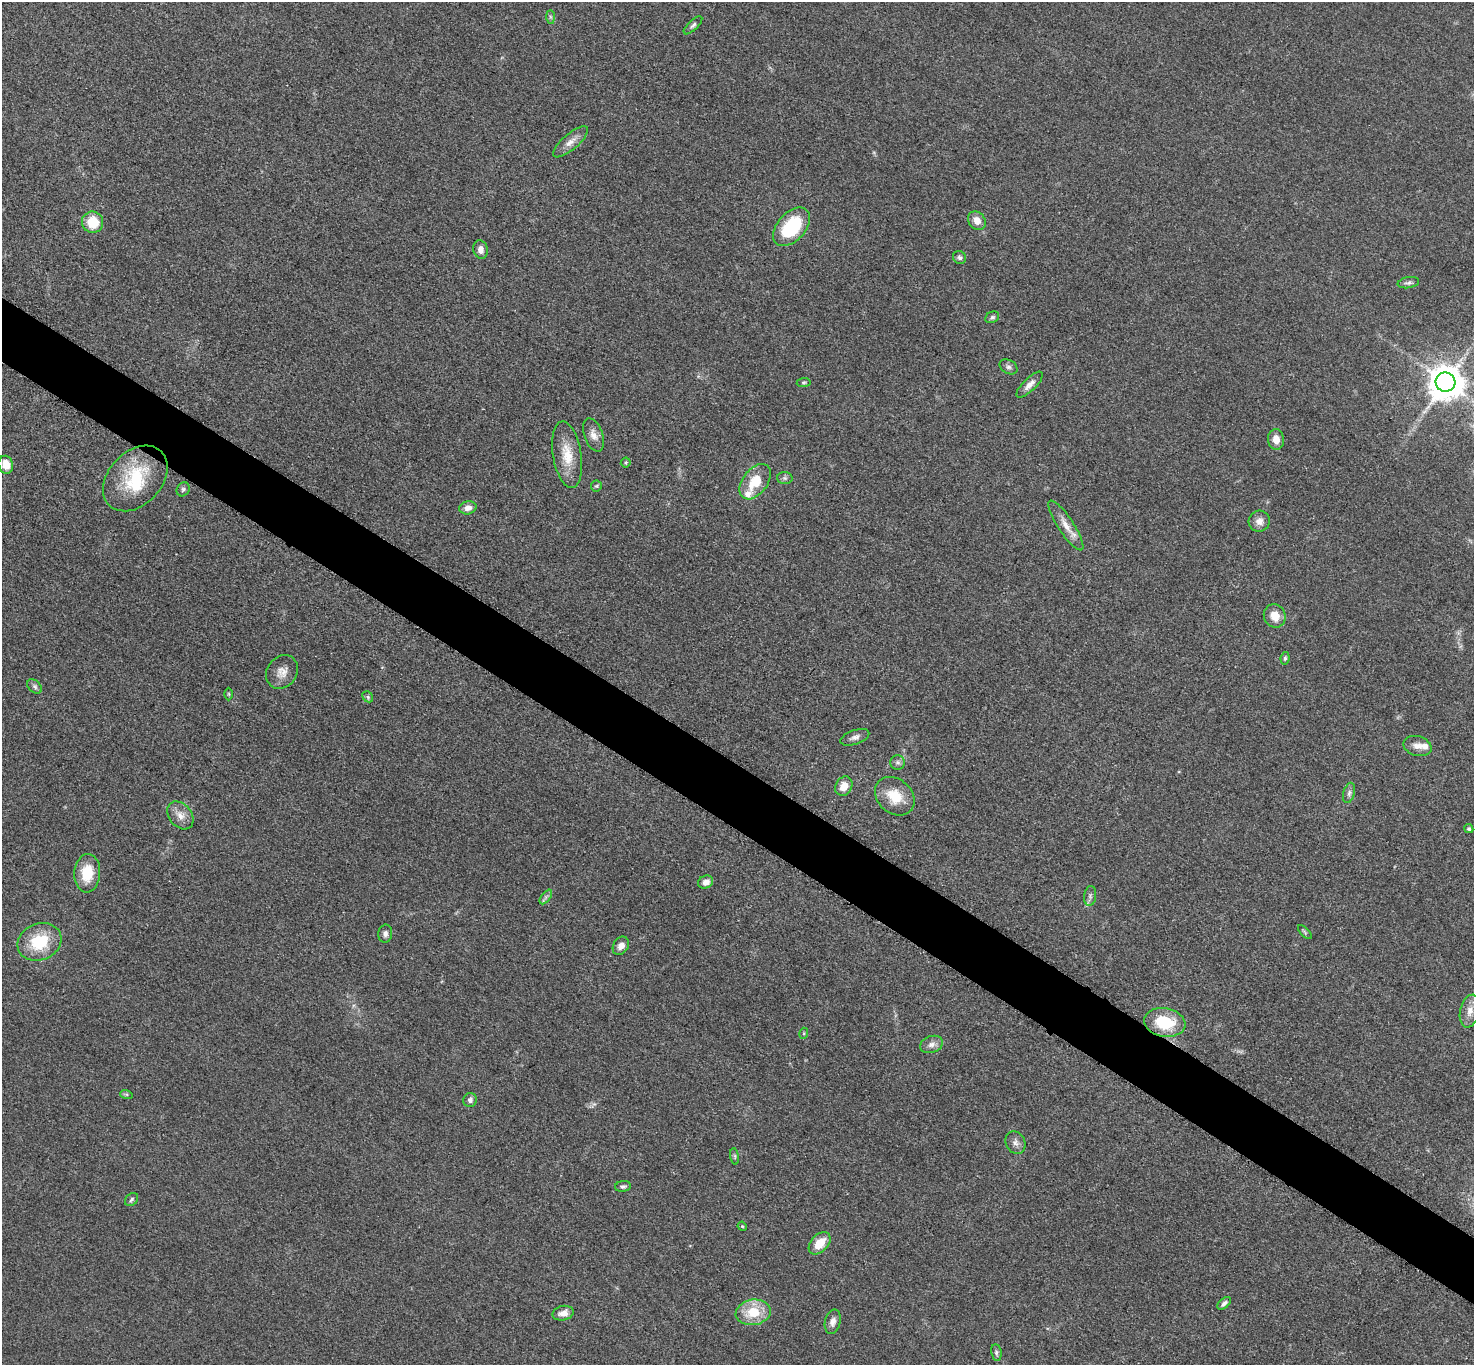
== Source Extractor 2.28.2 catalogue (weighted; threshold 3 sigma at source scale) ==
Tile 6 of 4 x 4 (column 2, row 2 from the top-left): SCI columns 1485-2956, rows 2888-4250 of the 5909 x 5914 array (HDU 1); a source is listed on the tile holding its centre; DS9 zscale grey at full resolution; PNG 1476 x 1367 px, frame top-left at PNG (2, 2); each listed source drawn as its Kron ellipse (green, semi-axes under 4 px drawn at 4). Shown black and unused: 5% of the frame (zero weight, under 3 of 5 exposures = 1% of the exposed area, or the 3 px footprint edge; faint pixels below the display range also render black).
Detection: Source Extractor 2.28.2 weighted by HDU 2 'WHT'; one run over the whole footprint, this tile lists its part. Background 0.0536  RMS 0.0058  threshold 0.0259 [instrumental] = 3 sigma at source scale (4.5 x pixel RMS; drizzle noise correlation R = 1.50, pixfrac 1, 0.05/0.05 arcsec/px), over >= 5 px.
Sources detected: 69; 1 inside a brighter object's white glare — neither listed nor drawn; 2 inside a brighter listed object's ellipse — not listed separately; the other 66 listed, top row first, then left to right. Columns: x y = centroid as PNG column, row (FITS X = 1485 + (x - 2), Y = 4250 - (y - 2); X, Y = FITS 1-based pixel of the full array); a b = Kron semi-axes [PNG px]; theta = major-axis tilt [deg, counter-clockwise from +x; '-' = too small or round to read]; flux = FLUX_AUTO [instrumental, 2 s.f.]
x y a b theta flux
550 17 7 4 -88 0.97
693 25 12 5 44 1.7
571 142 22 8 40 5
977 221 10 8 -52 5.1
92 222 11 10 - 15
791 227 23 14 48 36
481 249 9 7 -77 3.3
959 257 7 6 - 1.6
1408 283 11 5 9 1.6
992 317 7 5 26 1.4
1009 367 9 6 -29 1.8
804 382 7 4 6 0.87
1445 382 10 9 - 1400
1030 385 17 6 45 4.1
594 435 17 9 -70 4.4
1276 439 10 8 -81 5.3
567 455 34 14 -81 14
626 462 5 5 - 0.83
6 465 9 7 -72 7.8
135 478 38 26 46 34
785 478 7 6 - 1.5
755 482 20 12 53 15
596 486 6 5 - 0.97
183 489 7 6 - 1.3
468 508 9 6 14 3.4
1259 521 11 10 - 3.9
1066 525 29 8 -57 7.3
1275 616 12 10 -58 7.7
1285 658 6 4 81 1.1
282 672 18 15 53 6.4
35 686 8 6 -41 1.5
229 694 6 4 -89 0.65
368 697 6 4 -48 1
855 737 15 7 19 2.8
1417 746 14 9 -16 4.6
898 762 7 7 - 1.7
844 786 10 8 62 6.8
1349 793 10 6 75 1.9
895 796 22 17 -41 15
180 815 15 11 -51 5.7
1469 829 5 4 - 0.96
87 873 19 13 85 15
706 882 8 6 26 3.8
1090 896 10 6 81 1.7
546 897 8 4 53 1.5
1305 932 9 3 -46 0.9
385 934 9 7 83 2.3
39 942 22 18 22 26
621 946 10 7 57 3.5
1470 1011 17 9 77 5.1
1165 1022 21 14 -9 25
804 1033 5 3 - 0.58
932 1044 12 8 20 3.2
126 1094 6 4 -18 0.88
470 1100 7 6 - 2
1015 1143 11 9 -60 3.2
735 1156 8 4 -82 0.96
623 1186 8 5 5 1.5
131 1199 7 5 46 1.3
742 1226 5 3 - 0.65
820 1243 13 8 46 10
1224 1303 8 4 41 1.9
753 1312 17 12 9 17
563 1313 10 7 13 4.9
833 1322 12 7 77 3.2
996 1353 8 5 -81 1.3